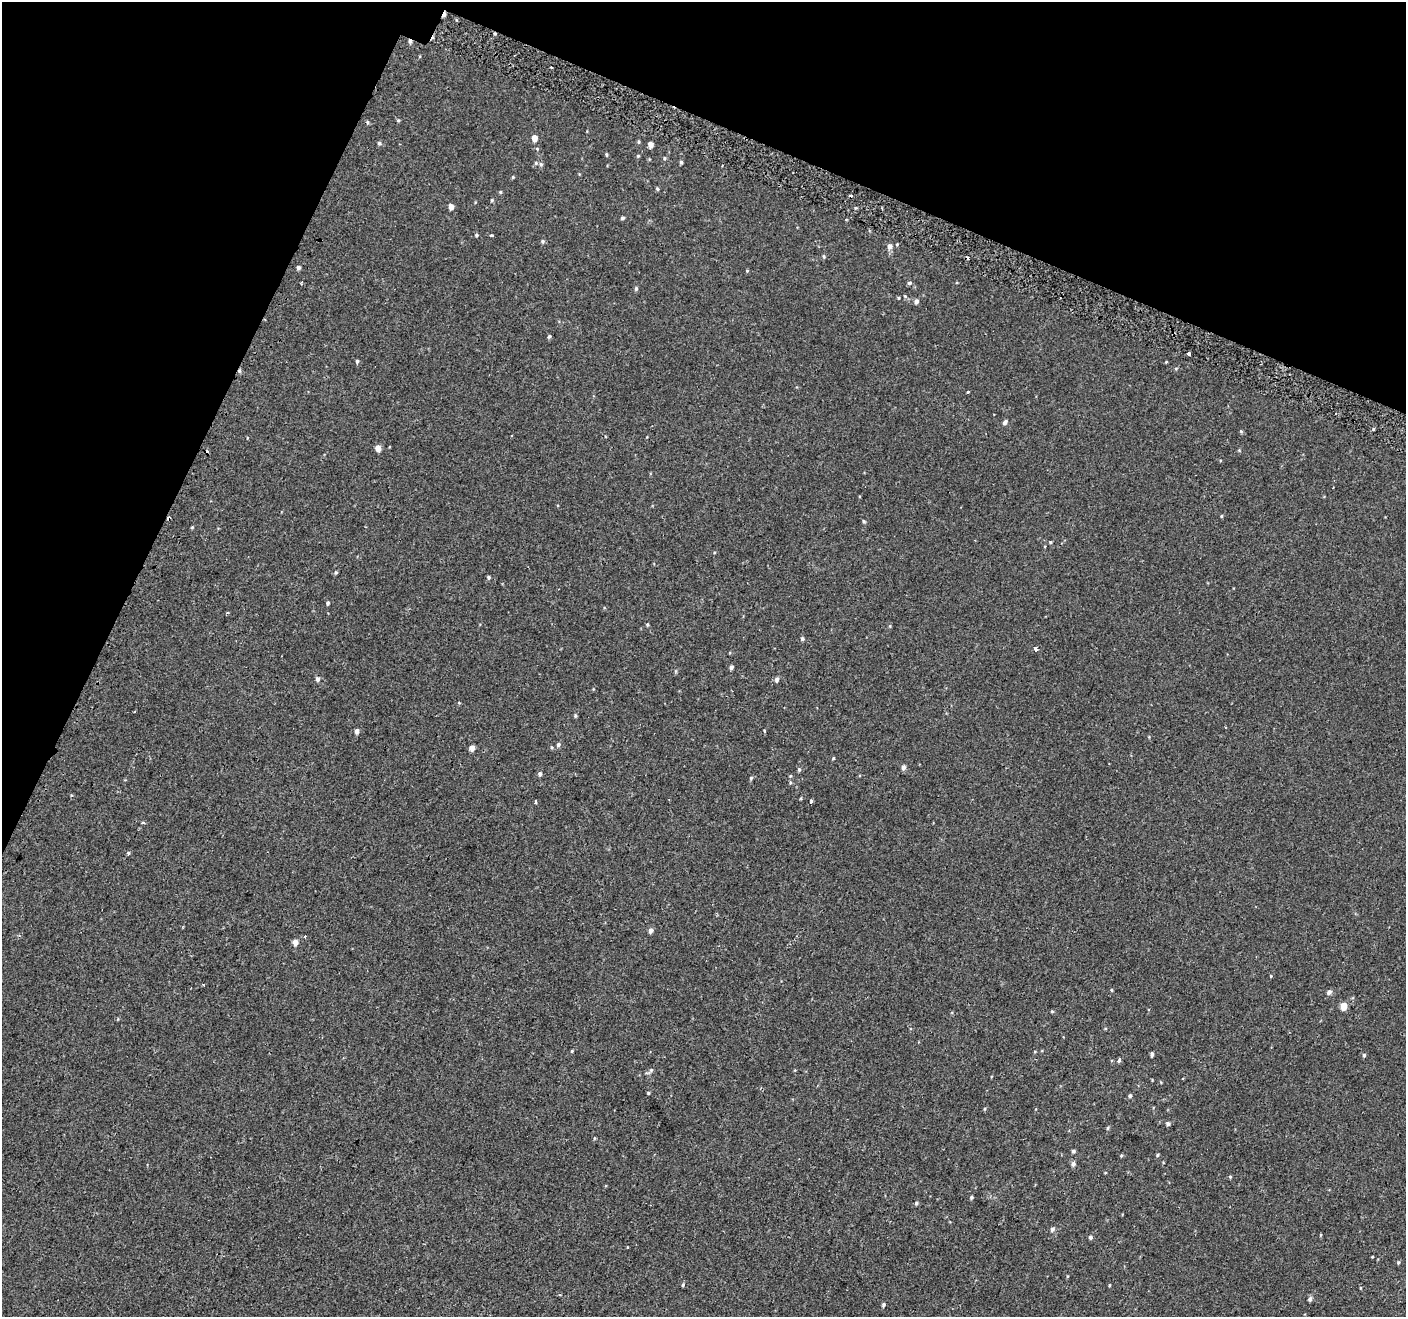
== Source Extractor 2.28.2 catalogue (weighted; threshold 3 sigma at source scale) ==
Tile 2 of 4 x 4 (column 2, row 1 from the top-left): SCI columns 1450-2853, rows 4272-5586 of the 5716 x 5844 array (HDU 1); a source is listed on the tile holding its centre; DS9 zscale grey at full resolution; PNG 1408 x 1319 px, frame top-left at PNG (2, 2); no overlay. Shown black and unused: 21% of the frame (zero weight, under 2 of 3 exposures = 3% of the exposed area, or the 3 px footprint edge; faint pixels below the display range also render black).
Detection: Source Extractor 2.28.2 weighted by HDU 2 'WHT'; one run over the whole footprint, this tile lists its part. Background -5.26e-05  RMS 0.0031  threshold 0.0138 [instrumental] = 3 sigma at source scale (4.5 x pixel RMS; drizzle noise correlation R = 1.50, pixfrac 1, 0.0396/0.0396 arcsec/px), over >= 5 px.
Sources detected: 109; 10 cosmic-ray / hot-pixel residue — not listed; the other 99 listed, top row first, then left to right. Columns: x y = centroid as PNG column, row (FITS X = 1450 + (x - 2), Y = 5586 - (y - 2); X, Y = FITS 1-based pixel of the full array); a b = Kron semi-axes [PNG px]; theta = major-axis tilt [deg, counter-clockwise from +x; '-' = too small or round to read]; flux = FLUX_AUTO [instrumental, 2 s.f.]
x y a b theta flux
534 138 5 5 - 2.2
639 142 5 3 - 0.3
379 143 5 5 - 0.53
650 144 5 4 - 1.7
606 154 5 3 - 0.31
638 156 4 4 - 0.28
664 158 5 3 - 0.28
681 162 5 4 - 0.46
541 164 6 5 - 0.65
513 177 4 3 - 0.26
657 189 5 4 - 0.41
500 192 4 4 - 0.31
492 200 4 4 - 0.32
451 207 5 4 - 1.8
622 218 4 4 - 0.51
476 235 4 4 - 0.38
491 235 3 3 - 0.56
543 241 5 4 - 0.44
897 244 5 3 - 0.25
890 246 6 5 - 1.3
824 256 5 3 - 0.32
298 268 4 4 - 0.62
747 271 4 3 - 0.24
909 283 5 4 - 0.6
636 288 6 4 76 0.47
899 298 5 3 - 0.25
916 301 5 5 - 0.97
549 336 5 4 - 0.45
1189 354 3 3 - 1.4
357 361 5 4 - 0.46
1166 362 4 3 - 0.22
1176 368 5 3 - 0.31
968 392 3 2 - 0.4
1005 422 7 4 54 0.8
1241 431 4 4 - 0.32
378 448 5 4 - 2.4
1221 516 4 3 - 0.32
864 521 5 4 - 0.38
1050 542 4 3 - 0.33
336 572 5 4 - 0.38
489 577 4 4 - 0.44
328 603 4 4 - 0.43
647 625 5 4 - 0.33
890 626 5 3 - 0.28
802 639 5 5 - 0.52
1036 649 4 3 - 4
731 667 4 4 - 0.71
318 679 6 5 - 0.84
777 680 6 5 - 0.93
459 703 5 3 - 0.21
575 716 5 4 - 0.4
357 731 5 4 - 1.1
764 731 4 3 - 0.24
558 745 6 5 - 0.56
472 748 5 4 - 1.8
833 758 4 3 - 0.31
903 767 5 5 - 1.1
799 770 6 4 64 0.44
540 774 6 5 - 0.62
790 776 4 3 - 0.25
751 778 5 4 - 0.36
535 801 3 3 - 1
811 801 4 4 - 0.34
142 823 3 3 - 0.74
128 853 3 3 - 0.79
651 930 5 4 - 1.1
295 942 4 4 - 2
1271 976 4 3 - 0.23
1112 990 4 3 - 0.29
1329 992 6 5 - 0.87
1344 1006 5 4 - 5.1
1052 1011 5 3 - 0.28
572 1051 3 3 - 0.25
1152 1054 4 3 - 0.81
1364 1055 5 4 - 0.51
1119 1060 4 3 - 1.2
651 1070 6 5 - 0.52
648 1093 4 3 - 0.28
1130 1096 4 4 - 0.54
985 1109 5 4 - 0.33
1168 1124 5 4 - 0.75
1107 1128 5 3 - 0.34
1073 1151 4 4 - 0.48
1158 1155 4 3 - 0.35
1121 1156 4 3 - 0.35
1073 1164 5 5 - 1
1230 1177 4 4 - 0.32
971 1197 4 4 - 0.41
916 1203 5 4 - 0.42
1052 1229 6 5 - 0.63
1321 1235 4 3 - 0.25
1090 1237 5 4 - 0.57
1372 1257 4 3 - 0.21
1398 1263 4 4 - 0.32
683 1285 5 4 - 0.4
1109 1285 4 3 - 0.22
1360 1288 5 3 - 0.22
1310 1299 5 4 - 0.82
883 1305 5 4 - 0.46